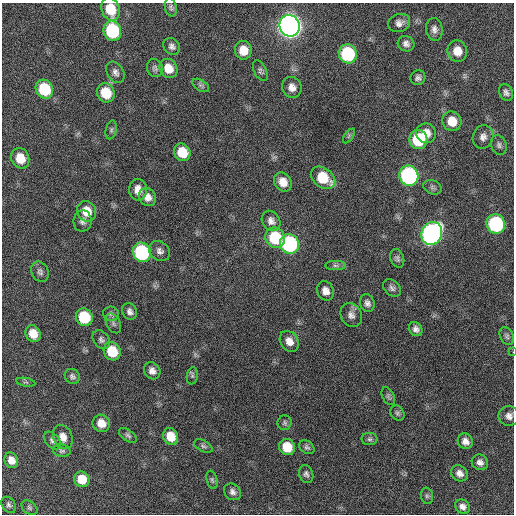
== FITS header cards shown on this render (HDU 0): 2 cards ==
NAXIS1  =                  512 / Axis length
NAXIS2  =                  512 / Axis length

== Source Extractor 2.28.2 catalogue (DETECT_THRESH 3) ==
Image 512 x 512 px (HDU 0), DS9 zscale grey, 1 PNG px = 1 image px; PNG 516 x 516 px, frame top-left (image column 1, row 512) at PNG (2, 3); each listed source drawn as its Kron ellipse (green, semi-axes under 4 px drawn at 4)
Background 457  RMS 13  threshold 38.3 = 3 sigma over >= 5 px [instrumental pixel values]
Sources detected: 93; all 93 listed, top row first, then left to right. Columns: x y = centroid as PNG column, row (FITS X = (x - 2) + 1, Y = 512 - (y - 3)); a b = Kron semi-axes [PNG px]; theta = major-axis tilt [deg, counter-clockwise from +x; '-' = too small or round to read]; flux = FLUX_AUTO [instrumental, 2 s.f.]
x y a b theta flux
171 7 9 6 -77 2100
110 9 12 8 -72 24000
399 23 11 9 20 4900
290 26 11 10 - 930000
434 29 11 8 -80 4500
112 31 10 8 -74 79000
406 44 8 7 - 3800
172 46 9 7 -46 3300
243 50 9 8 - 13000
457 51 11 9 -73 11000
348 54 10 9 - 74000
155 68 9 8 - 2600
168 68 10 8 -59 12000
260 71 11 6 -62 2400
115 72 11 8 -58 3900
418 78 7 7 - 2900
201 85 9 5 -33 2000
292 87 11 9 -65 6400
44 89 10 8 -61 41000
506 92 8 6 -66 3000
106 93 10 8 -62 25000
452 121 10 9 - 14000
111 130 9 5 77 2100
426 133 10 9 - 10000
349 136 8 4 54 1700
483 137 12 10 73 5300
418 140 9 9 - 46000
499 145 10 7 -68 2800
182 152 9 8 - 20000
20 158 10 8 -66 17000
409 176 10 9 - 200000
323 178 13 9 -37 28000
283 182 10 8 -56 9400
432 187 9 7 -24 2600
138 190 11 9 -88 7800
147 197 9 8 - 6000
87 211 11 9 -60 15000
83 221 10 9 - 3600
271 221 11 8 -55 4800
496 224 10 9 - 110000
432 233 12 10 63 340000
275 238 10 9 - 46000
289 244 10 9 - 130000
160 251 11 9 -40 4400
142 252 10 9 - 100000
397 258 10 6 -70 2500
335 266 10 4 -1 2500
40 272 11 8 -63 3200
392 288 10 7 -41 3100
325 291 10 8 -66 6400
367 303 9 7 -66 3500
130 312 9 7 -66 3700
111 314 8 7 - 2500
351 315 12 10 -59 5200
84 317 9 8 - 38000
113 323 10 7 -62 2700
416 329 7 6 - 3600
33 334 9 7 -63 12000
507 336 9 6 -64 2500
101 340 10 7 -56 2900
289 341 11 9 -56 7800
112 351 9 8 - 26000
513 352 3 2 - 1200
152 371 9 8 - 5000
72 376 8 7 - 2600
192 376 8 5 81 1900
26 382 9 3 -10 1200
388 396 9 6 -62 1900
397 413 8 6 -51 2200
509 416 10 10 - 4900
101 423 9 8 - 9700
285 423 7 7 - 2000
128 435 10 5 -36 2100
171 436 8 7 - 14000
63 437 12 9 -66 7300
369 439 8 6 -1 2000
52 440 10 6 -48 3000
465 441 8 7 - 5100
203 446 10 5 -28 2100
287 447 8 7 - 18000
307 447 8 6 -35 2100
62 451 9 6 -9 2300
11 460 8 6 -62 7200
480 462 8 7 - 4000
459 473 9 7 -42 5000
306 474 9 7 -72 2700
82 479 8 7 - 16000
212 480 9 5 -74 1800
233 492 9 7 -40 3400
427 496 8 6 -76 2000
9 505 9 6 -52 2400
462 507 8 6 -38 4000
29 508 9 6 -39 2000
At the frame edge (FLAGS 8, measured only in part): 1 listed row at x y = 513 352